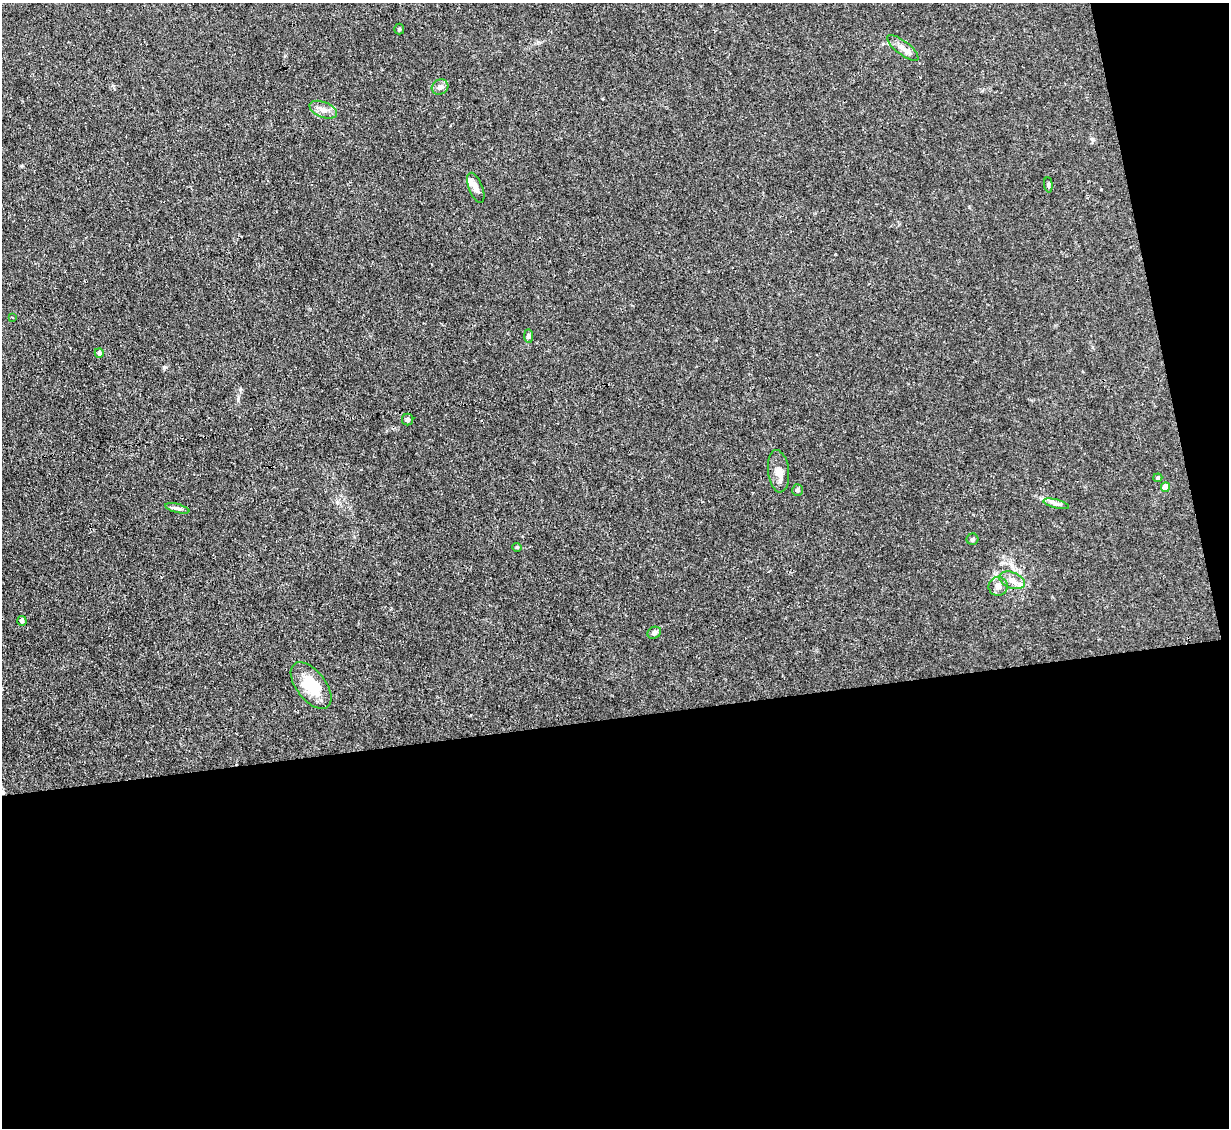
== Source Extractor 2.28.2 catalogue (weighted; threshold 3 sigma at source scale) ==
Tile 16 of 4 x 4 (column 4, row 4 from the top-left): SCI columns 3683-4909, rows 249-1374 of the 4909 x 4883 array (HDU 1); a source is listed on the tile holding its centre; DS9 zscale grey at full resolution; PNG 1231 x 1130 px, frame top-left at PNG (2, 3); each listed source drawn as its Kron ellipse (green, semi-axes under 4 px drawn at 4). Shown black and unused: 40% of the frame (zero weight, under 3 of 4 exposures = <1% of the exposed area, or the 3 px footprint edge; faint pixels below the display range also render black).
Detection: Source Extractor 2.28.2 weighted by HDU 2 'WHT'; one run over the whole footprint, this tile lists its part. Background 0.0355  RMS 0.003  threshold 0.0133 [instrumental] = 3 sigma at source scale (4.5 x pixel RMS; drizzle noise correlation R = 1.50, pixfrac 1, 0.05/0.05 arcsec/px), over >= 5 px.
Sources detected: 24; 1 inside a brighter listed object's ellipse — not listed separately; the other 23 listed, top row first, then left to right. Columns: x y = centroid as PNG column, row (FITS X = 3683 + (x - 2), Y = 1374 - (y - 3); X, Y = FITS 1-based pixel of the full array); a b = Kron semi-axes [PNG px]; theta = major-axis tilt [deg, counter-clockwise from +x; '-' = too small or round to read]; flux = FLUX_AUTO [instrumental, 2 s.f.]
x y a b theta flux
399 29 5 5 - 0.36
903 48 19 6 -38 2
440 87 8 7 - 1.4
323 110 14 7 -21 2.1
1048 185 7 4 -85 0.5
476 188 16 7 -69 1.8
12 317 3 2 - 0.23
529 336 7 4 -90 0.5
99 353 5 4 - 0.93
408 420 6 5 - 0.8
778 471 21 10 -84 3
1158 478 4 4 - 0.36
1165 487 4 4 - 3
797 490 6 5 - 0.73
1056 504 13 4 -14 1
177 508 12 3 -14 0.73
972 539 6 5 - 0.57
517 547 4 4 - 0.3
1012 580 13 8 -22 2.4
998 586 9 9 - 1.5
22 621 5 4 - 0.98
654 633 7 5 28 0.87
311 685 27 14 -52 9.2